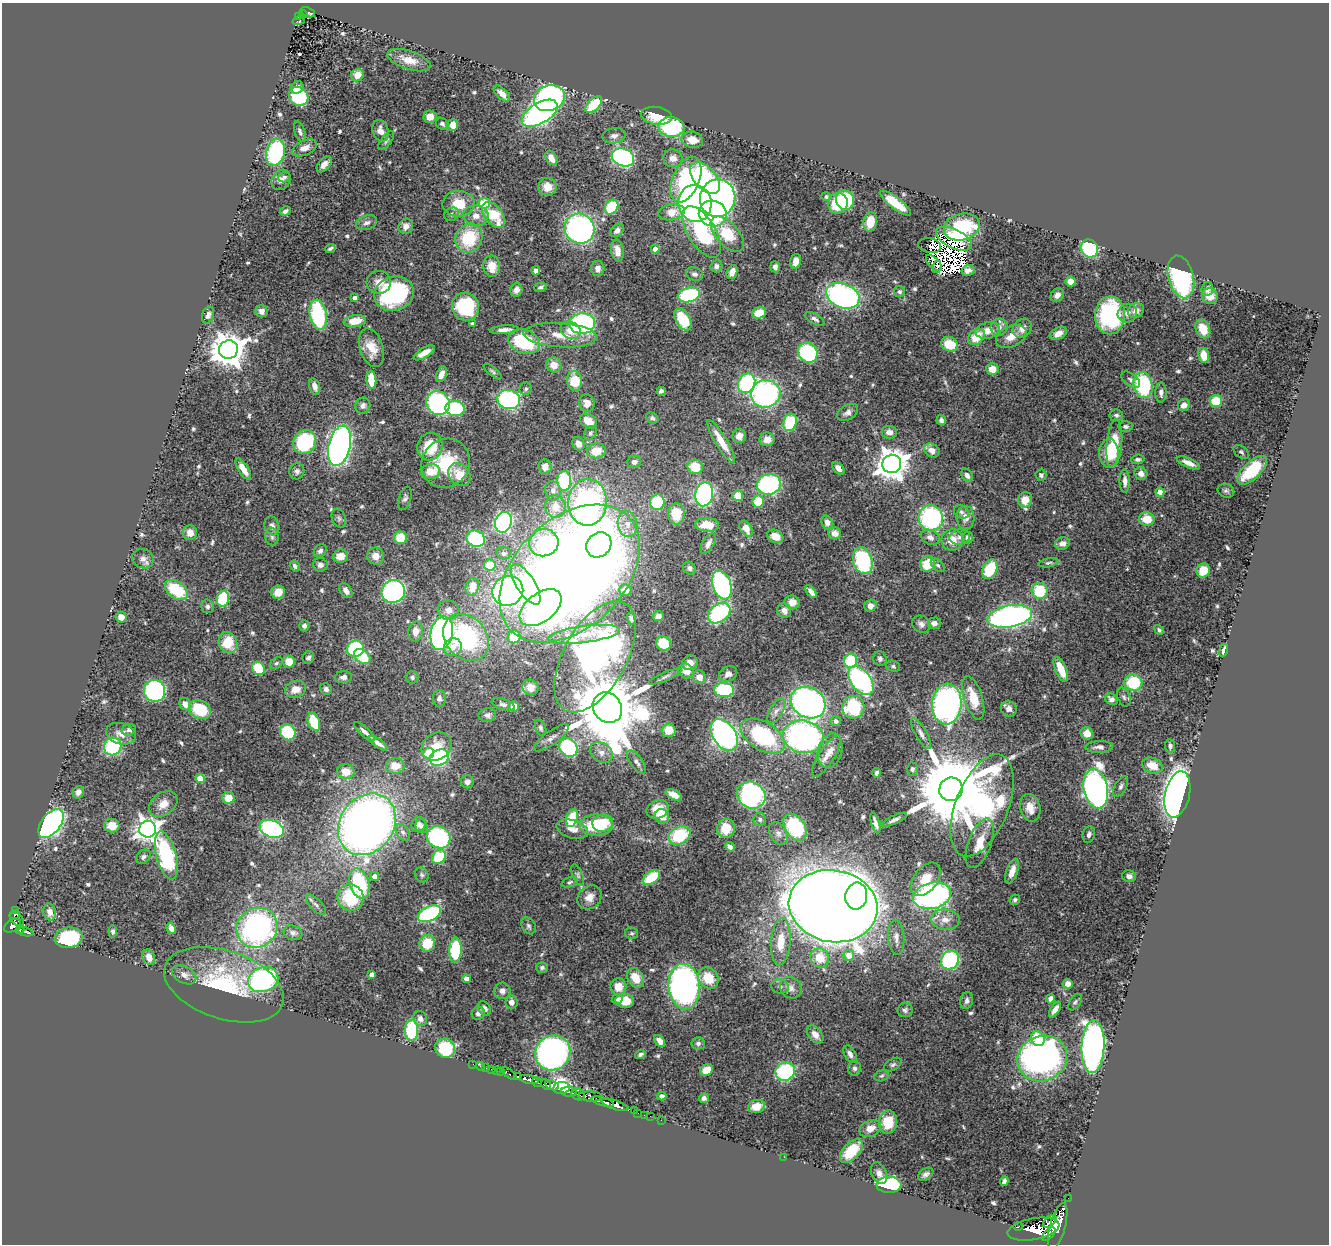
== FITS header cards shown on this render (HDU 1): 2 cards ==
NAXIS1  =                 1327
NAXIS2  =                 1242

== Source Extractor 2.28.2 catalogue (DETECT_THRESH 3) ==
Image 1327 x 1242 px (HDU 1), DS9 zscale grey, 1 PNG px = 1 image px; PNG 1331 x 1246 px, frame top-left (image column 1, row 1242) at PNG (2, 3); each listed source drawn as its Kron ellipse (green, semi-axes under 4 px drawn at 4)
Background 0.887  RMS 0.027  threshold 0.0804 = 3 sigma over >= 5 px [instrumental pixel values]
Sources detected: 611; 8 with non-positive FLUX_AUTO (blend fragments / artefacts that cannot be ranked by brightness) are neither listed nor drawn; of the other 603, the 500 brightest by FLUX_AUTO listed and drawn (103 fainter detections omitted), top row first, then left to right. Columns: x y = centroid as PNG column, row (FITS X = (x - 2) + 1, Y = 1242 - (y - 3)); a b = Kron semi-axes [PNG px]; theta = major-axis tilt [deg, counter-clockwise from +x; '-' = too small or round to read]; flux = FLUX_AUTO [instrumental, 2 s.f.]
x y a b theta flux
308 12 7 4 -24 91
303 14 4 4 - 87
299 16 3 2 - 49
299 20 6 2 21 7.8
409 60 22 9 -18 26
357 75 6 6 - 22
297 87 7 5 44 9.5
502 94 10 5 -45 11
299 96 10 9 - 110
549 98 16 13 19 420
594 105 10 5 46 76
540 113 20 10 31 520
657 116 15 9 -9 41
430 117 6 6 - 15
442 124 7 5 -40 4.4
453 125 5 5 - 20
671 127 13 10 -7 160
381 131 11 8 -70 13
300 132 10 5 -72 5.2
614 136 11 7 7 8.1
692 140 11 8 -12 26
386 141 11 5 54 4.6
305 148 13 7 23 12
275 152 13 9 77 190
623 157 11 8 -18 340
551 158 8 5 -58 18
673 158 9 9 - 14
324 164 9 5 48 11
284 177 6 5 - 3.7
705 178 19 10 -48 200
281 180 11 9 53 10
686 180 24 13 67 200
547 187 9 9 - 22
826 197 4 4 - 4.7
718 198 19 17 75 650
845 200 10 9 - 110
485 203 5 5 - 110
695 203 18 16 -83 580
838 203 10 9 - 63
895 203 19 5 -37 55
459 204 16 13 2 48
612 207 8 6 53 100
285 211 6 4 30 6.9
672 212 13 8 9 34
713 213 14 13 - 230
452 214 8 6 29 5.1
494 215 15 8 -51 77
476 216 12 10 -7 19
870 222 10 6 81 33
367 223 11 7 17 8.3
406 226 8 7 - 12
962 227 18 13 15 130
580 229 15 14 - 460
617 230 8 5 45 9.4
702 232 29 14 -59 190
727 234 21 11 -48 71
469 238 15 13 61 92
954 239 19 9 -26 28
930 246 12 7 -12 14
330 248 5 4 - 3.7
1089 248 9 8 - 120
655 249 4 4 - 19
617 251 11 6 -80 18
796 261 7 5 75 18
934 263 10 5 -46 6.3
492 266 11 8 -88 27
716 266 6 6 - 6.5
775 267 5 5 - 8.3
937 267 6 3 80 6.7
598 269 7 7 - 9.8
968 270 7 5 11 7.4
536 271 4 4 - 6.9
732 272 7 5 68 16
694 274 9 6 -20 6.1
1181 277 22 12 -75 260
379 282 12 11 - 18
1071 282 5 5 - 18
540 287 6 4 14 4.3
1207 289 7 6 - 7.3
516 290 7 6 - 11
899 292 5 5 - 4.2
394 294 20 17 17 230
689 295 11 7 14 170
1057 295 7 6 - 9.8
843 296 17 12 -23 470
1210 296 8 7 - 23
355 298 4 3 - 8.9
465 307 14 13 - 130
1136 310 8 7 - 13
262 311 6 6 - 9.8
759 313 7 5 18 35
1127 313 10 9 - 11
208 315 9 6 72 8
318 315 15 8 -79 170
1110 315 19 15 88 210
683 319 12 7 -59 66
815 319 11 5 -27 6.8
355 321 11 6 8 29
473 324 4 4 - 7.9
582 324 13 10 3 310
999 327 8 8 - 10
1022 328 10 8 52 17
1203 329 10 7 -65 34
504 330 14 4 4 12
571 330 10 8 -25 19
988 330 12 8 12 20
1058 333 9 5 26 15
560 335 37 12 -3 47
976 337 9 7 41 41
1011 337 16 10 26 22
524 341 16 11 -20 130
950 344 8 7 - 46
371 348 20 11 -72 32
228 350 9 9 - 3900
424 353 12 5 31 17
808 353 10 9 - 210
1204 355 7 5 -78 27
554 365 8 7 - 20
992 369 6 6 - 20
493 372 11 4 -39 4.2
441 374 8 5 66 14
371 380 9 5 -85 50
1131 380 11 6 -38 5.6
575 381 10 7 -81 55
747 383 10 8 62 210
1143 385 13 9 -80 160
315 386 8 5 -72 11
526 389 6 6 - 4.4
661 391 4 4 - 5
1161 392 10 5 89 7.3
766 394 15 13 16 390
509 400 11 9 -10 290
1216 401 6 6 - 59
438 403 12 11 - 340
587 403 9 7 -67 14
1184 405 6 5 - 12
363 406 8 7 - 8.1
455 408 9 7 -4 150
848 412 11 7 32 10
1116 415 7 5 -7 4.2
652 418 6 5 - 4.6
941 420 5 4 - 5.6
588 421 9 6 -34 29
790 422 9 6 72 110
1125 426 7 5 -2 4.8
889 432 7 6 - 13
590 433 8 5 54 4.2
739 436 7 6 - 13
767 439 7 7 - 14
721 441 24 6 -59 33
305 442 12 11 - 160
578 444 7 6 - 13
1114 444 24 7 85 82
339 446 21 10 77 790
430 447 14 12 69 60
932 450 8 6 -33 12
596 451 9 7 8 35
1241 452 9 5 -40 4.1
1109 453 14 9 89 41
1138 459 6 5 - 4.7
634 462 7 6 - 7.7
446 463 25 23 48 100
1188 463 12 4 -23 13
892 464 9 9 - 3100
545 467 7 6 - 13
695 467 7 7 - 40
838 468 7 4 -45 11
243 469 12 5 -58 21
1252 470 19 8 43 100
297 471 8 7 - 6.6
430 472 9 7 11 32
1141 473 6 6 - 11
459 475 12 10 -49 39
967 475 7 5 -58 7.7
1041 475 5 5 - 4.2
564 481 10 7 -85 130
1125 481 11 5 -88 11
769 484 12 10 12 230
553 491 10 7 -74 8.2
1226 491 8 7 - 4.7
1160 492 4 4 - 34
704 494 12 9 79 320
738 496 5 5 - 43
405 498 12 6 71 5.7
1025 500 8 7 - 27
587 502 23 19 87 540
657 502 8 7 - 82
758 502 6 5 - 57
555 506 11 10 - 22
961 512 8 6 -33 5.4
676 514 10 8 87 45
339 518 10 6 -68 5.3
931 518 12 12 - 240
966 518 12 9 -87 14
1147 519 8 7 - 34
503 522 10 8 73 320
827 522 7 5 -73 8.5
627 524 13 9 -78 19
707 525 12 6 -2 34
272 526 9 7 -72 9.3
746 529 8 5 -57 22
190 533 7 7 - 14
835 533 6 6 - 13
775 536 8 6 -26 19
272 537 9 6 -82 6.6
930 537 9 7 -24 8.7
960 537 10 7 9 8.2
400 538 6 6 - 43
968 538 5 5 - 7.5
476 539 9 8 - 180
952 540 11 10 - 26
544 543 15 13 15 130
1062 543 7 6 - 10
708 544 11 5 59 11
599 545 13 11 45 190
320 551 7 5 51 5.8
504 553 7 6 - 4.3
340 556 7 6 - 22
376 556 9 8 - 20
143 559 11 9 -21 9.4
863 561 13 9 -74 170
1049 563 10 4 10 3.7
927 564 8 7 - 49
320 565 7 6 - 7.5
490 565 5 5 - 45
938 565 8 5 -43 5.1
295 566 6 4 -58 4.4
689 568 7 5 -40 5.5
990 569 10 7 65 82
1203 570 7 6 - 34
570 573 82 54 44 3200
526 584 23 9 -57 130
722 585 15 9 -71 350
472 587 9 6 75 23
176 590 13 8 -35 87
625 590 6 6 - 15
346 591 8 5 -56 9.9
393 591 12 11 - 340
508 591 16 14 31 440
1040 591 8 8 - 75
278 592 7 6 - 24
811 592 7 4 -51 9.7
223 599 8 6 78 85
792 602 7 6 - 17
207 606 7 6 - 5.2
870 606 6 6 - 12
541 608 24 14 38 500
448 610 11 9 2 13
784 611 7 6 - 11
719 613 12 9 39 190
658 616 5 5 - 8.3
1010 616 22 11 11 630
121 617 5 5 - 16
631 619 6 4 -76 4.3
934 623 6 5 - 9.1
921 624 9 8 - 8.4
304 626 5 5 - 6.9
1159 630 5 4 - 4.2
415 632 10 7 85 16
442 633 17 11 78 700
584 634 36 8 7 36
466 637 26 20 -49 250
514 637 6 6 - 47
228 643 10 9 - 57
663 643 7 6 - 54
453 647 9 8 - 19
355 649 8 8 - 130
1223 650 6 3 75 6.8
362 656 9 6 -38 68
308 657 6 5 - 5.5
595 657 61 31 61 640
880 659 7 6 - 6.3
851 661 7 6 - 110
289 662 6 6 - 31
276 663 7 5 39 3.8
690 663 8 7 - 15
893 666 7 5 -21 4
258 668 7 6 - 68
1061 669 13 5 -67 36
686 671 8 7 - 19
728 674 9 7 27 9
343 677 8 6 4 8.1
412 677 6 6 - 4.2
665 677 17 4 23 6.5
699 677 6 6 - 18
861 680 16 10 -53 320
1133 683 9 8 - 80
530 687 8 7 - 17
295 689 10 8 15 20
326 689 6 5 - 6.2
724 690 10 7 -2 120
155 691 11 10 - 240
1124 697 10 6 -66 5.6
439 698 8 6 88 6.6
973 698 23 9 -72 44
1111 699 7 5 -36 8.2
808 703 18 15 -31 710
185 704 6 5 - 20
503 704 12 5 -16 6.2
947 704 20 14 85 610
514 706 5 5 - 18
853 707 11 11 - 110
607 708 16 14 -52 24000
1009 709 8 7 - 11
200 710 11 9 -26 73
776 711 14 6 61 9.9
487 715 9 6 10 5.8
836 721 5 5 - 7.8
314 722 9 6 -69 60
541 728 8 5 -69 4.4
129 730 7 5 16 5.7
669 730 7 6 - 30
288 732 8 7 - 94
364 732 13 4 -41 10
1087 733 6 6 - 19
121 734 15 10 -16 17
921 734 17 5 -61 9.2
724 735 17 11 -55 510
763 736 24 14 -32 200
803 737 20 16 -12 590
551 738 21 7 36 13
378 743 11 4 -35 11
113 746 9 8 - 170
437 746 16 13 37 34
1170 746 7 5 -83 5.9
1099 747 14 6 2 9.6
568 748 10 8 -50 190
830 751 17 12 75 20
601 752 12 9 -32 15
429 753 5 5 - 87
826 756 23 8 58 18
439 758 10 7 24 180
637 762 14 6 -53 7.6
395 766 9 7 0 26
1152 766 10 7 -21 31
912 769 6 5 - 4.2
346 771 8 7 - 24
876 773 5 4 - 4.6
200 778 4 4 - 51
467 782 6 6 - 8.2
1121 786 11 5 59 5.9
951 789 12 11 - 28000
1096 789 20 12 -79 960
78 792 6 5 - 8.6
1177 794 23 12 77 1700
674 795 9 5 -28 17
751 795 15 13 -32 340
229 798 6 6 - 29
163 804 15 11 37 22
982 805 54 26 68 550
1030 808 14 10 -77 21
658 809 11 9 25 25
662 816 7 6 - 42
572 818 9 5 70 69
760 819 6 6 - 4.4
894 820 14 4 25 6.3
51 823 16 9 52 520
603 823 10 8 10 49
875 823 10 4 -73 8.2
367 824 32 27 54 1500
418 824 8 7 - 9
596 825 16 10 0 92
112 826 7 7 - 21
422 826 7 6 - 6.9
795 827 15 10 -55 170
726 828 9 9 - 33
148 829 8 8 - 1600
272 829 12 8 -20 270
572 829 16 9 -16 14
403 832 9 6 -58 5.9
778 833 12 8 -62 10
1089 834 8 6 74 6.5
679 835 11 8 28 91
438 837 12 10 -34 240
980 843 26 11 69 36
730 847 5 4 - 6.6
166 856 24 10 -75 220
143 857 8 6 45 5.3
439 857 8 6 42 78
1012 871 13 5 70 17
422 875 8 6 -65 4.3
578 875 11 5 -67 4.8
375 876 4 4 - 14
1129 876 7 6 - 7.5
651 878 10 6 34 68
926 879 19 11 53 32
569 882 8 4 17 4
359 884 15 9 -72 140
856 896 13 11 79 280
932 896 19 13 13 400
589 897 13 11 42 17
350 898 13 13 - 90
1015 900 5 5 - 4
316 905 13 5 -44 6.4
833 906 44 36 -10 6400
15 910 3 3 - 19
50 912 8 6 -78 14
15 914 5 3 - 48
429 914 12 7 25 260
17 919 8 5 -46 320
945 920 14 10 -6 19
13 926 9 5 31 550
529 926 9 6 -59 4.9
257 928 21 19 37 460
171 929 6 4 -61 12
20 930 4 3 - 120
113 931 6 4 -83 4.4
26 932 8 3 -12 190
293 933 9 7 -22 7
632 933 6 6 - 3.6
896 937 17 8 -87 13
69 938 14 10 5 130
781 942 23 9 86 42
427 943 8 8 - 52
455 950 12 6 88 130
849 955 5 5 - 24
149 957 8 6 -68 15
820 958 10 9 - 41
950 960 10 8 51 170
542 967 6 5 - 4.1
184 975 13 8 -28 12
372 975 4 4 - 18
636 978 10 8 -57 33
708 978 11 9 -49 46
263 979 15 12 19 310
466 979 4 4 - 7.2
1068 984 5 5 - 11
224 985 62 34 -18 190
780 986 9 7 -13 6.2
618 987 8 8 - 24
684 987 23 15 -85 630
791 988 11 10 - 12
502 991 8 8 - 8.7
617 999 5 5 - 4.9
1050 999 5 4 - 6.9
967 1000 8 6 77 6.6
625 1001 9 7 -9 39
511 1002 6 6 - 12
1075 1002 9 5 56 3.9
484 1008 8 6 -53 9.7
905 1010 7 7 - 5.1
1055 1010 9 4 58 9
478 1013 7 6 - 7.4
420 1018 7 6 - 8.9
412 1030 10 6 -88 130
815 1035 10 6 -51 16
1038 1039 8 6 -59 50
660 1041 7 4 -53 16
698 1043 6 6 - 6.1
1093 1047 26 11 87 950
445 1048 10 9 - 140
553 1053 18 17 - 530
640 1054 5 4 - 5.1
850 1054 9 5 -60 8.6
1042 1059 25 22 24 810
473 1064 2 2 - 5
893 1065 9 5 31 4.8
480 1066 5 3 - 13
486 1068 3 2 - 6
855 1068 7 6 - 5.6
491 1069 2 2 - 10
706 1070 7 5 35 25
496 1071 3 2 - 17
785 1071 10 9 - 150
501 1072 3 3 - 54
509 1074 8 3 -37 58
881 1076 7 5 17 4
518 1077 4 3 - 130
529 1080 9 4 -9 930
537 1082 5 3 - 150
546 1084 6 4 -50 620
552 1085 7 4 -26 900
561 1088 8 6 8 3000
569 1092 8 5 -3 340
578 1095 7 5 -26 430
590 1096 12 5 -2 410
662 1096 4 4 - 7.5
704 1098 5 5 - 5.9
603 1102 11 3 -16 1100
615 1105 14 4 -19 1100
756 1106 8 6 12 26
634 1111 3 2 - 19
638 1113 2 2 - 11
644 1115 2 2 - 7.7
650 1116 2 2 - 12
661 1120 2 2 - 9.4
888 1122 11 9 79 53
870 1128 11 8 24 19
851 1151 14 8 47 62
784 1157 2 2 - 7.1
879 1173 11 7 -68 9.3
926 1174 8 5 34 6.8
1004 1181 5 4 - 5.2
889 1185 12 8 -2 190
1068 1198 2 2 - 6.1
1050 1221 8 4 40 470
1058 1226 24 7 75 3200
1018 1227 4 3 - 65
1033 1229 26 10 10 3900
1049 1234 8 4 44 930
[103 fainter detections neither listed nor drawn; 8 non-positive-flux detections neither listed nor drawn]